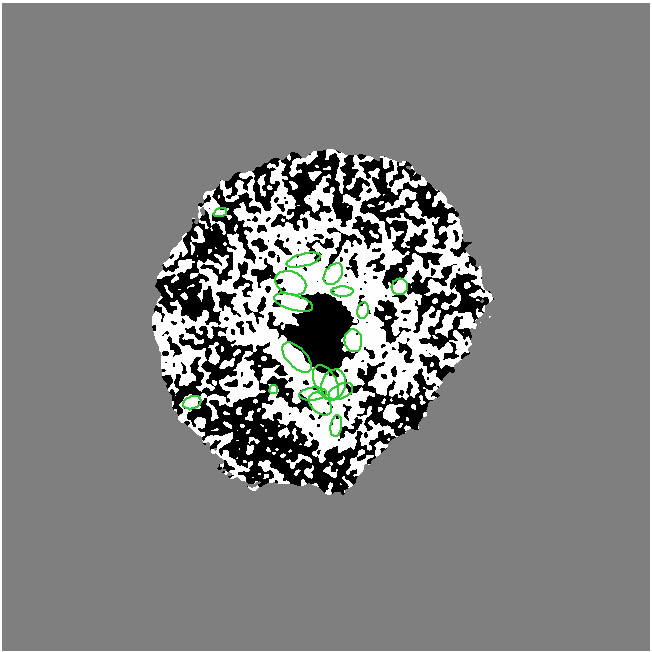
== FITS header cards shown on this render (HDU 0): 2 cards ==
NAXIS1  =                  648 /
NAXIS2  =                  648 /

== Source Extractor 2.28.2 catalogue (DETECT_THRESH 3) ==
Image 648 x 648 px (HDU 0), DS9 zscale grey, 1 PNG px = 1 image px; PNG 652 x 652 px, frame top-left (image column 1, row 648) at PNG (2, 3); each listed source drawn as its Kron ellipse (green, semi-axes under 4 px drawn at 4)
Background 0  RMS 0.88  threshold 2.65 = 3 sigma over >= 5 px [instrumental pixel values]
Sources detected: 18; all 18 listed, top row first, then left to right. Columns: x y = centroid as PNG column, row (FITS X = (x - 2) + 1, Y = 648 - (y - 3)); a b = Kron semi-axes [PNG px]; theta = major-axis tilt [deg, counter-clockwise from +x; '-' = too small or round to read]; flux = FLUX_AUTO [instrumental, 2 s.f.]
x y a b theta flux
220 213 7 4 18 87
303 260 17 6 15 340
333 274 12 8 54 460
291 283 16 11 -22 600
400 287 8 8 - 210
343 291 11 5 0 250
294 302 20 7 -16 400
363 310 8 5 80 190
353 341 11 9 -84 450
297 357 19 9 -46 2500
326 383 19 11 -62 700
333 385 15 11 73 590
274 390 4 4 - 130
341 391 13 7 24 270
313 394 14 6 6 220
192 403 9 6 17 220
320 404 13 9 -46 430
336 426 11 6 83 240